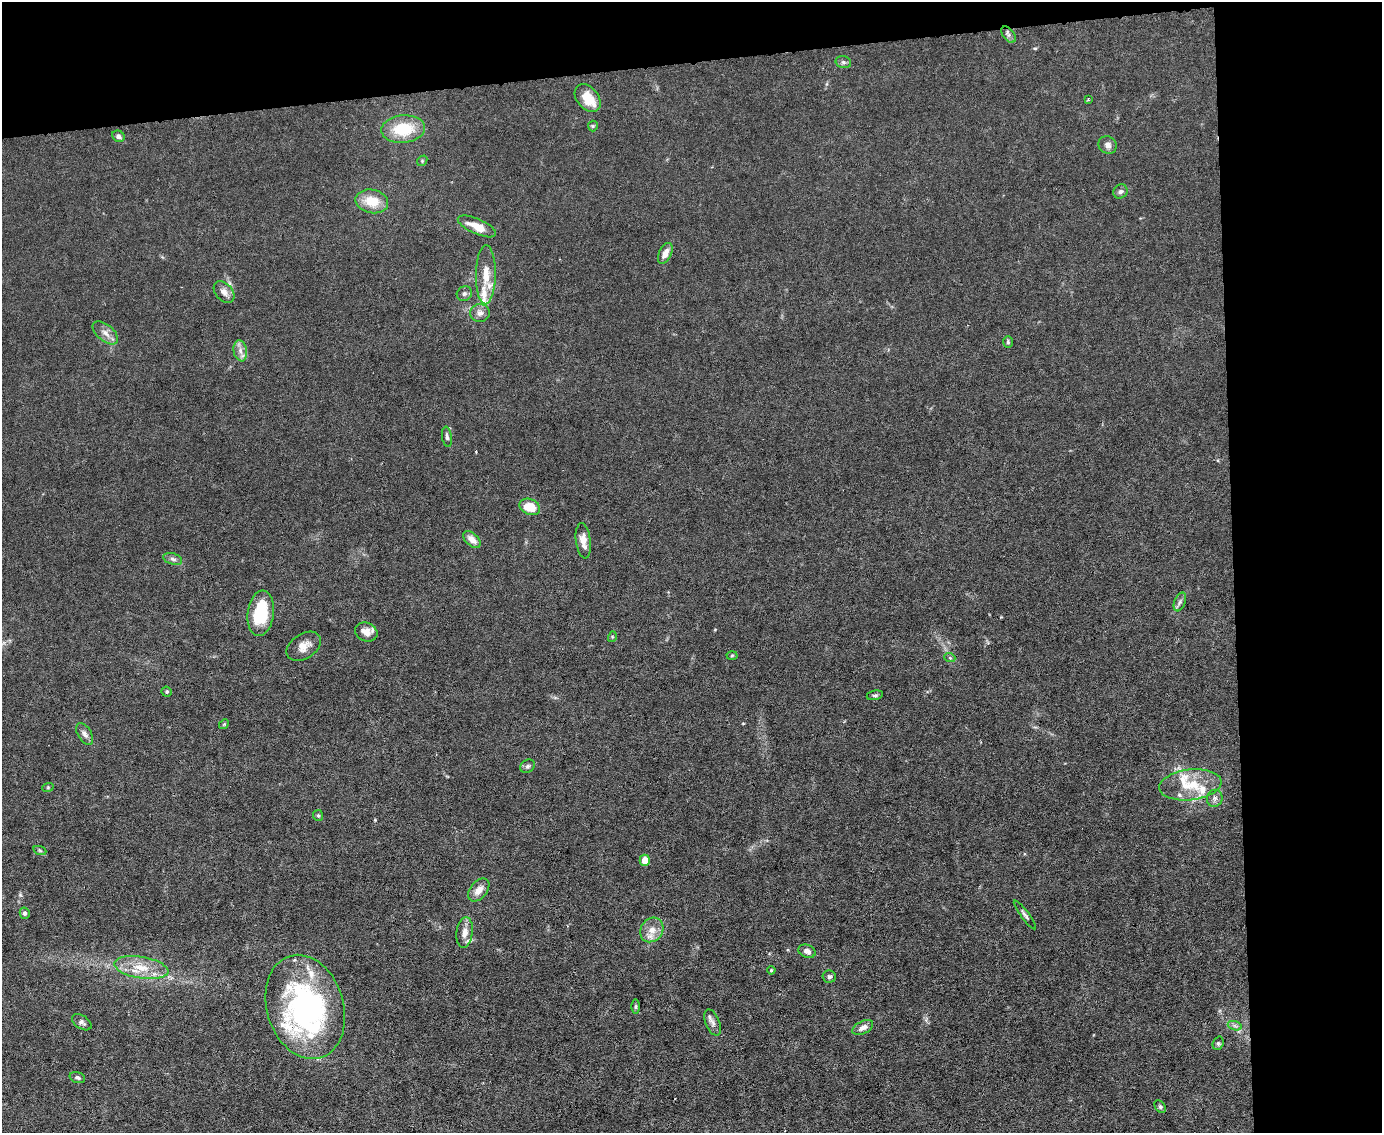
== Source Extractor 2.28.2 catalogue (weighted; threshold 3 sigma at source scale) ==
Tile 3 of 3 x 4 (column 3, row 1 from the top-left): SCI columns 2992-4371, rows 3393-4523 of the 4496 x 4523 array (HDU 1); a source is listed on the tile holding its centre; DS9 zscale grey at full resolution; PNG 1384 x 1135 px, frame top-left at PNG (2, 2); each listed source drawn as its Kron ellipse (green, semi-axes under 4 px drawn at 4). Shown black and unused: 16% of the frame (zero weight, under 3 of 6 exposures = <1% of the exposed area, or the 3 px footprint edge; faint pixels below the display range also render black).
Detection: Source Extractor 2.28.2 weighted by HDU 2 'WHT'; one run over the whole footprint, this tile lists its part. Background 0.0185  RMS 0.0027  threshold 0.0112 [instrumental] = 3 sigma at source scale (4.09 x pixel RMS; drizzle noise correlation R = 1.36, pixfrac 0.8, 0.05/0.05 arcsec/px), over >= 5 px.
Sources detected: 73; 2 inside a brighter object's white glare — neither listed nor drawn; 10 inside a brighter listed object's ellipse — not listed separately; the other 61 listed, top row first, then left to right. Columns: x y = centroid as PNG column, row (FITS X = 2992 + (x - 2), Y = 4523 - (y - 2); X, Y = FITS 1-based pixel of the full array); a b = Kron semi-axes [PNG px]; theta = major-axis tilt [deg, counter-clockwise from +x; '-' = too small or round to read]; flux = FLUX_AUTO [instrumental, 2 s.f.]
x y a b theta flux
1009 35 9 6 -53 0.71
843 62 8 6 -14 0.67
588 98 15 10 -50 4.8
1088 99 4 4 - 0.28
593 126 5 5 - 0.3
403 129 22 13 5 9.6
118 136 6 5 - 0.85
1108 145 9 8 - 1.2
422 161 6 4 49 0.29
1120 191 7 6 - 0.81
372 201 16 11 -12 5.1
477 226 21 7 -24 4.1
665 253 11 6 64 2.1
486 275 29 10 89 4.6
224 292 12 8 -51 1.5
464 294 8 7 - 0.73
480 313 10 9 - 1.3
105 333 15 8 -40 1.6
1008 342 6 4 89 0.4
240 351 10 6 -80 1.4
447 437 10 5 -82 0.63
530 507 11 7 -24 5.3
472 539 10 6 -43 2
583 541 18 7 -83 2.3
173 559 10 5 -17 0.76
1180 602 10 5 69 0.79
261 613 23 13 82 12
366 632 11 9 -22 2.4
612 637 5 3 - 0.26
304 646 19 12 33 2.5
732 656 5 3 - 0.27
950 658 5 3 - 0.28
167 692 5 5 - 0.46
875 695 8 4 11 0.47
224 724 5 4 - 0.26
85 734 12 6 -59 1
528 766 8 6 32 0.61
1190 785 31 15 6 7.4
48 787 6 4 19 0.27
1215 798 8 7 - 0.97
318 815 5 5 - 0.37
40 851 6 4 -20 0.37
645 860 6 5 - 2.7
479 890 13 8 49 2.2
25 913 5 5 - 0.71
1025 915 18 4 -53 0.72
652 930 13 11 54 2.7
465 932 15 8 82 2
807 951 9 6 -21 1.2
141 968 27 10 -9 5.8
771 970 4 3 - 0.26
829 977 6 6 - 0.59
305 1007 53 38 -73 56
636 1007 7 3 89 0.42
82 1022 11 6 -34 0.8
713 1023 14 7 -68 1.2
1235 1026 7 4 -19 0.6
863 1028 11 6 26 1.4
1218 1043 7 5 70 0.48
77 1077 8 5 -18 0.67
1160 1107 7 5 -50 0.44